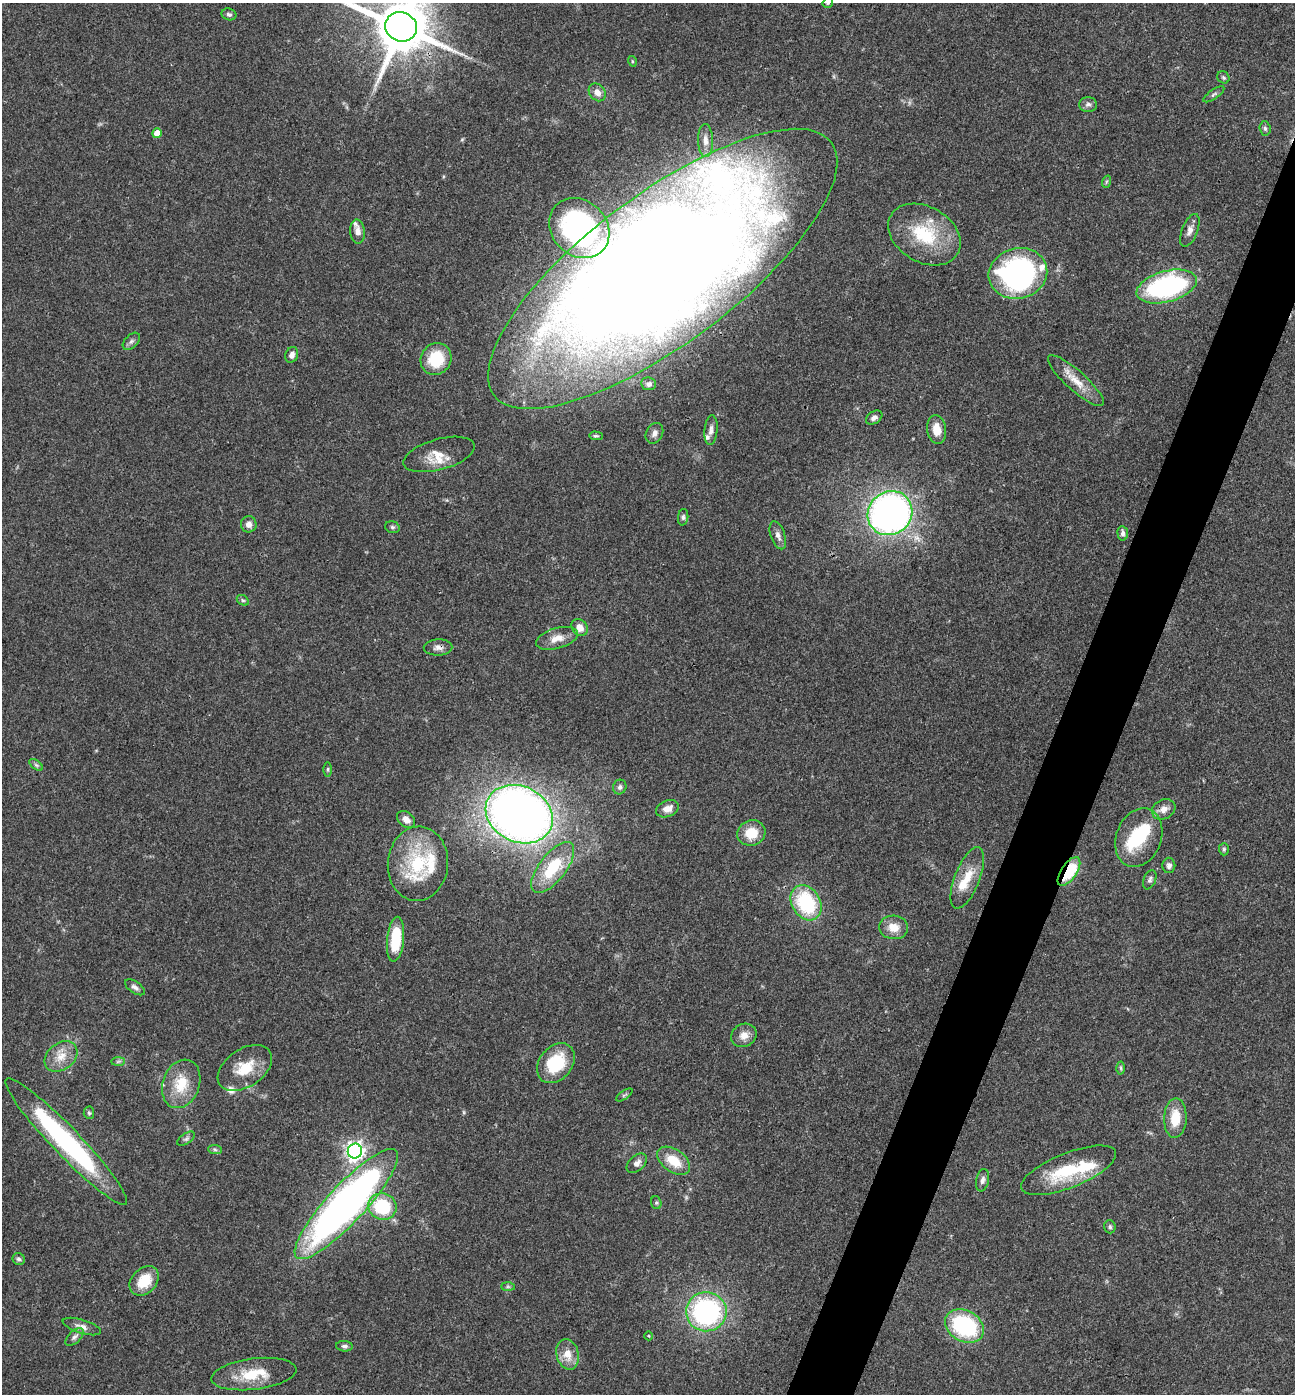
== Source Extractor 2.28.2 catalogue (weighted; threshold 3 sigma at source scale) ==
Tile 10 of 4 x 4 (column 2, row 3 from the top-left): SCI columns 1434-2726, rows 1399-2790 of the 5586 x 5576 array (HDU 1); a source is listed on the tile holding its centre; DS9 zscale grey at full resolution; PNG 1297 x 1396 px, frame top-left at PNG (2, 3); each listed source drawn as its Kron ellipse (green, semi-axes under 4 px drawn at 4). Shown black and unused: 4% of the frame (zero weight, under 3 of 4 exposures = <1% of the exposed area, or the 3 px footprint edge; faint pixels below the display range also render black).
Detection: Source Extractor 2.28.2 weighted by HDU 2 'WHT'; one run over the whole footprint, this tile lists its part. Background 0.0568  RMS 0.0051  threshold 0.0228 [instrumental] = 3 sigma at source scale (4.5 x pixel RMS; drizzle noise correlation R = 1.50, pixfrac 1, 0.05/0.05 arcsec/px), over >= 5 px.
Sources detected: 108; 1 too faint to see at this stretch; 5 inside a brighter object's white glare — neither listed nor drawn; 9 inside a brighter listed object's ellipse — not listed separately; the other 93 listed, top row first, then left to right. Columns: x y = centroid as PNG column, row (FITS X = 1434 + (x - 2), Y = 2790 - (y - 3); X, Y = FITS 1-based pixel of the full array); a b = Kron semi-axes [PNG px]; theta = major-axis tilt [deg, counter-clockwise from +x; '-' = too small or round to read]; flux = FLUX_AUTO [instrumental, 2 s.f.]
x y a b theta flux
828 3 6 4 48 0.77
229 14 7 6 - 1.3
401 27 16 14 -23 3600
632 61 5 3 - 0.53
1223 77 6 5 - 0.94
597 92 10 7 -50 3.6
1214 94 12 4 35 1.3
1088 104 9 7 0 1.8
1265 128 7 5 -86 1.1
157 133 5 5 - 6.7
705 140 16 7 -88 4
1106 182 6 4 71 0.69
579 228 33 27 -44 110
1190 230 17 8 69 3.5
358 232 12 7 -84 3.6
924 234 39 27 -30 31
663 269 211 75 37 1500
1018 273 29 25 14 130
1167 286 31 15 15 92
131 341 10 6 45 1.6
292 355 8 6 69 2.5
436 359 16 15 - 21
1076 381 36 10 -42 9.9
649 384 7 6 - 1.6
874 418 9 6 33 2
937 429 14 9 -82 7.2
711 430 15 6 85 2.6
654 433 11 8 62 3
596 436 7 4 -2 0.8
439 454 37 15 15 9.2
890 513 23 21 41 270
683 517 8 5 83 1.2
249 524 8 8 - 3.2
392 527 7 5 -16 1.2
1123 533 7 5 -85 1.7
778 535 14 7 -70 2.6
243 600 6 4 -30 0.95
580 627 9 7 -48 4.8
557 638 22 10 16 6.6
438 647 14 8 2 2.7
36 765 8 4 -37 1.1
328 769 7 3 90 0.71
620 787 7 6 - 1.6
667 809 12 8 22 4.3
1164 809 12 9 29 3.9
519 814 35 28 -27 450
406 819 10 7 -41 3.4
751 833 14 12 18 12
1139 838 30 22 69 25
1224 849 6 5 - 0.84
418 864 37 30 85 35
1169 865 7 6 - 1.9
553 867 30 13 52 25
1069 871 16 8 56 25
967 878 32 12 68 12
1150 880 10 6 68 1.7
806 903 19 14 -59 39
894 927 15 12 -4 6.5
396 939 22 8 84 21
135 987 11 5 -34 1.9
744 1035 13 11 29 4.5
61 1056 18 13 38 7.8
118 1061 7 4 1 0.95
556 1063 22 16 51 24
245 1068 30 19 34 15
1121 1068 6 4 -89 0.88
181 1084 25 18 69 16
624 1095 9 3 33 0.89
89 1113 6 5 - 0.95
1175 1118 19 11 88 12
186 1139 10 5 34 1.3
66 1141 86 14 -46 93
215 1150 7 4 -3 0.88
355 1151 7 7 - 230
674 1161 18 11 -36 13
637 1163 12 7 41 2.9
1069 1170 51 17 22 33
983 1180 11 6 78 2.2
656 1203 6 5 - 0.91
346 1204 73 19 47 300
382 1207 14 13 - 30
1110 1227 6 5 - 1
19 1259 6 6 - 1.4
144 1281 17 12 46 13
508 1287 7 4 0 0.99
706 1312 20 19 - 88
964 1326 20 15 -29 51
82 1327 20 7 -17 3.2
649 1336 4 3 - 0.43
75 1337 11 6 43 1.8
344 1346 8 5 -6 1.5
567 1354 15 11 -75 7
254 1374 43 15 7 17
Overlapping masked pixels (flux is a lower limit): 4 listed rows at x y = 401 27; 663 269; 438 647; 1069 871
Isophote crosses this tile's border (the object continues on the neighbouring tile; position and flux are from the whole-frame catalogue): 3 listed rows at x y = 828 3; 401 27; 66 1141